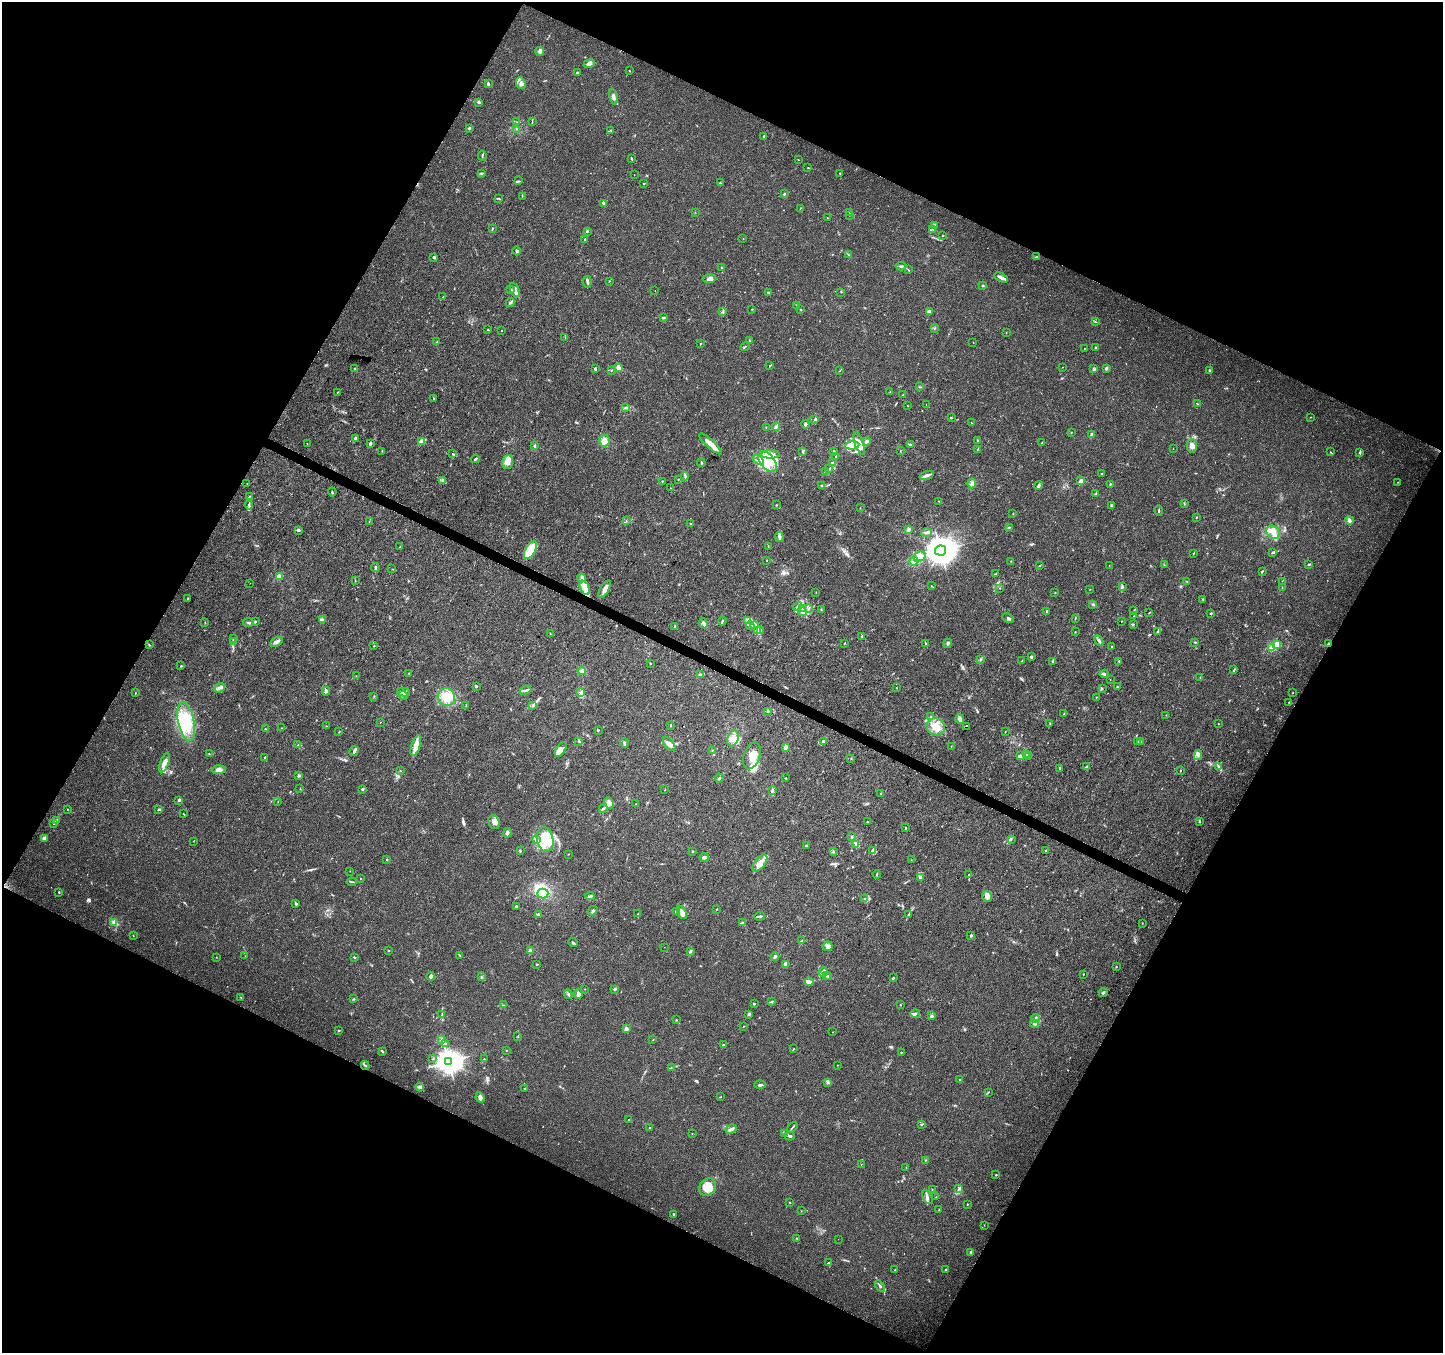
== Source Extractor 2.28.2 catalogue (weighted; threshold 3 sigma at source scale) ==
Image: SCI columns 2-5763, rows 199-5600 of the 5770 x 5865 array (HDU 1 of 3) = the unmasked area's bounding box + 8 px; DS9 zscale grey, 4 x 4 block average (1 PNG px = mean of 4 x 4 image px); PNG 1445 x 1355 px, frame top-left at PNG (2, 2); each listed source drawn as its Kron ellipse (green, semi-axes under 4 px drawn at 4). Shown black and unused: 46% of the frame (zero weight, under 3 of 4 exposures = <1% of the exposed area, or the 3 px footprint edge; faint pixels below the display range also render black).
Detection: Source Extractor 2.28.2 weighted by HDU 2 'WHT'. Background 0.0205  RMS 0.0032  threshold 0.0145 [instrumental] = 3 sigma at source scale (4.5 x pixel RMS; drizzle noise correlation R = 1.50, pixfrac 1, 0.0396/0.0396 arcsec/px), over >= 5 px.
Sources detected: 586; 2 too faint to see at this stretch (4 x 4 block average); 8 inside a brighter object's white glare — neither listed nor drawn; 14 coinciding with a brighter row at this scale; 47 inside a brighter listed object's ellipse — not listed separately; of the other 515, all 500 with FLUX_AUTO >= 0.42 (the completeness limit of this list) listed and drawn (15 fainter detections not listed), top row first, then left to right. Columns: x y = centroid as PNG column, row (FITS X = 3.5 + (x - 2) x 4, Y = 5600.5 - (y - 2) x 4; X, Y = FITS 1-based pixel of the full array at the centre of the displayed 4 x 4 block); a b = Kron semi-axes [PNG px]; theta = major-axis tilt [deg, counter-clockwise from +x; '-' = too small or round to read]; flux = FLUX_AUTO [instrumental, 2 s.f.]
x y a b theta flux
540 51 4 3 - 4.9
589 64 6 4 18 5.6
629 71 2 2 - 0.96
577 73 2 2 - 2.4
521 83 6 4 -65 7.7
488 84 2 2 - 5.6
613 97 8 3 -79 7.2
479 102 3 2 - 3.6
517 122 2 2 - 0.54
532 122 2 2 - 0.66
469 128 2 2 - 3.3
517 129 2 2 - 0.67
611 130 2 2 - 0.88
764 136 2 2 - 2.6
482 156 5 2 - 2.2
631 158 4 2 - 2.2
798 160 2 2 - 0.87
808 168 2 2 - 0.77
840 173 3 2 - 1.3
481 174 4 2 - 1.3
634 175 2 2 - 0.51
519 181 3 2 - 1.3
720 182 2 2 - 0.97
644 184 2 2 - 1.3
784 194 2 2 - 2.2
522 196 2 2 - 0.97
499 199 3 2 - 1.1
603 203 4 2 - 5.7
800 208 2 2 - 1
695 212 2 2 - 0.51
849 213 2 2 - 0.82
849 215 2 2 - 0.88
827 218 2 2 - 0.54
935 226 3 2 - 1.9
492 229 3 2 - 1.4
933 229 4 2 - 2
587 231 3 2 - 1.8
942 235 2 2 - 0.77
743 238 2 2 - 0.43
585 239 4 2 - 2.4
517 251 4 2 - 2.9
849 254 2 2 - 0.73
434 257 3 2 - 2.2
1036 257 4 2 - 2
901 266 5 2 - 3
721 268 2 2 - 0.88
908 269 3 2 - 0.88
1001 277 7 2 -27 9.2
709 279 7 4 3 7.3
609 281 3 2 - 0.63
587 282 6 2 -84 3.8
983 286 2 2 - 1.4
510 289 2 2 - 1.1
515 290 8 3 -70 6.9
655 291 2 2 - 0.81
768 292 2 2 - 3.7
841 292 2 2 - 0.69
443 297 2 2 - 1.5
510 303 5 2 - 2.6
796 306 2 2 - 1.1
752 309 2 2 - 0.86
801 310 2 2 - 1.1
929 311 4 2 - 10
723 312 2 2 - 1.1
664 318 3 3 - 1.8
1095 322 2 2 - 1
934 329 2 2 - 0.68
488 330 2 2 - 1
502 331 2 2 - 0.71
1006 332 2 2 - 0.62
565 337 3 2 - 1.1
749 341 3 2 - 1
437 342 3 2 - 0.85
973 342 2 2 - 0.48
701 343 2 2 - 1
745 346 4 2 - 1.8
1084 348 2 2 - 0.71
1095 348 3 2 - 1.4
770 366 2 2 - 1.2
618 367 2 2 - 30
1063 367 2 2 - 0.49
1106 368 4 3 - 2.8
355 369 2 2 - 0.91
595 369 3 2 - 3.1
1094 369 3 3 - 3.8
611 370 2 2 - 1.4
840 370 2 2 - 0.68
1209 371 2 2 - 1.7
920 387 2 2 - 0.66
338 392 2 2 - 1.1
890 392 2 2 - 0.46
903 394 2 2 - 0.7
434 399 3 2 - 0.82
1197 404 3 2 - 0.89
907 405 2 2 - 0.52
926 405 2 2 - 0.52
626 407 2 2 - 0.7
1311 417 2 2 - 0.61
951 418 3 2 - 1.2
815 420 2 2 - 1.3
971 423 2 2 - 0.61
805 424 4 3 - 3.5
766 427 2 2 - 0.71
776 427 4 2 - 3
1071 432 3 2 - 0.94
1092 435 3 2 - 12
355 438 2 2 - 8.2
604 441 6 5 - 12
867 441 4 3 - 4
977 441 2 2 - 1.5
422 442 4 3 - 5.1
1042 442 3 2 - 1.4
370 443 3 2 - 3.3
859 443 12 4 -72 18
307 444 2 2 - 2.2
710 444 14 3 -42 19
852 445 7 4 5 12
911 445 3 2 - 2
534 446 3 2 - 2.3
1192 446 7 5 -90 10
1173 448 2 2 - 0.51
977 450 2 2 - 0.63
382 451 2 2 - 0.62
900 451 2 2 - 0.5
802 452 2 2 - 1.2
834 452 3 2 - 2.6
1330 452 2 2 - 1.1
1360 453 3 2 - 1.9
452 454 2 2 - 0.92
770 454 9 4 1 13
836 456 3 2 - 1.9
475 459 4 2 - 2.7
758 460 6 3 -36 8.3
508 462 7 5 73 20
767 462 12 7 -52 39
701 463 4 2 - 1.7
832 463 3 2 - 1.4
829 469 3 2 - 1.6
825 472 3 2 - 2.1
1102 473 2 2 - 1
927 475 7 3 18 6.4
685 476 4 2 - 2.5
678 479 2 2 - 0.57
442 481 3 2 - 3.1
662 481 2 2 - 0.95
1081 481 2 2 - 17
1398 482 2 2 - 0.52
247 483 2 2 - 0.67
972 483 5 3 - 6.2
1110 484 3 2 - 1.5
821 485 3 2 - 1.5
1038 485 4 2 - 4.2
670 488 2 2 - 0.46
332 492 4 2 - 1.9
1096 494 2 2 - 0.71
249 496 2 2 - 1
939 501 2 2 - 0.72
1184 504 2 2 - 0.79
249 505 4 2 - 3.1
776 505 2 2 - 1.1
1111 506 3 2 - 1.6
860 508 2 2 - 0.73
1159 510 5 2 - 1.6
1013 514 2 2 - 0.76
1196 517 2 2 - 2.8
1349 520 4 3 - 6.4
369 521 2 2 - 0.58
626 521 2 2 - 0.69
691 524 3 2 - 1.1
1009 527 2 2 - 0.96
298 530 3 2 - 2.6
908 530 3 3 - 3.2
927 532 5 2 - 5.6
1273 532 7 6 - 14
779 537 5 3 - 4.6
768 546 2 2 - 0.53
400 547 2 2 - 0.99
530 550 10 5 61 51
941 551 5 5 - 3200
1193 553 3 2 - 1.3
1273 553 3 3 - 2.1
920 557 6 5 - 10
767 560 2 2 - 0.87
914 561 4 4 - 7.7
1011 561 2 2 - 0.95
1309 564 2 2 - 2.3
1040 565 3 2 - 1.3
1109 565 2 2 - 0.5
1164 565 2 2 - 0.9
375 567 4 2 - 2.6
392 569 2 2 - 0.48
1262 571 3 2 - 1.4
996 574 2 2 - 1
279 577 2 2 - 78
582 578 4 2 - 3.9
355 580 2 2 - 0.59
1187 581 2 2 - 0.74
1282 581 2 2 - 0.63
250 583 2 2 - 1.4
931 586 2 2 - 0.6
1122 587 2 2 - 3.7
585 588 8 4 -65 13
1000 588 2 2 - 0.91
1282 588 2 2 - 0.61
605 589 10 3 60 10
1090 589 2 2 - 0.58
816 592 2 2 - 0.6
1055 593 2 2 - 1.1
187 598 2 2 - 2.4
1203 599 2 2 - 1.1
1093 605 3 2 - 1.4
797 606 5 3 - 4.1
803 608 3 2 - 2.4
808 609 3 2 - 1.9
821 609 2 2 - 0.9
1134 610 2 2 - 0.8
1047 611 2 2 - 3.3
802 612 4 2 - 4.2
1149 613 2 2 - 0.93
1211 614 2 2 - 6.2
1134 616 2 2 - 1.2
1008 618 6 2 -26 3
322 619 4 2 - 2.5
1075 619 2 2 - 1.2
748 620 4 3 - 3.8
722 621 4 2 - 1.9
1121 621 2 2 - 0.96
248 622 5 2 - 3
255 622 3 2 - 1.5
205 623 2 2 - 0.59
703 623 5 3 - 4.6
1133 624 2 2 - 1.7
675 626 3 2 - 1.6
750 626 4 2 - 2.3
755 626 4 2 - 3.4
757 630 4 3 - 5.9
760 630 3 2 - 2
1075 631 2 2 - 0.6
1158 632 4 2 - 2.4
550 634 2 2 - 0.73
862 636 3 2 - 1.6
233 639 2 2 - 0.73
1099 640 6 3 -63 3.9
233 641 2 2 - 1.3
276 642 7 3 28 7.8
1195 642 2 2 - 0.99
845 643 2 2 - 1.4
948 643 4 2 - 2.7
1328 643 2 2 - 1.3
926 644 3 2 - 1.6
149 645 2 2 - 1.1
1277 645 2 2 - 82
374 646 2 2 - 1.1
1112 647 2 2 - 0.79
1272 648 2 2 - 53
1031 657 3 2 - 3.1
980 659 2 2 - 1.5
1022 661 3 2 - 1.4
1053 661 4 2 - 2.3
1119 661 2 2 - 3.2
650 663 2 2 - 0.99
181 666 2 2 - 1.6
1234 670 4 2 - 1.9
582 671 4 3 - 5.7
409 673 2 2 - 0.68
1104 674 4 2 - 2.8
700 675 4 2 - 3.1
356 676 2 2 - 0.77
1200 677 2 2 - 0.72
1110 680 2 2 - 0.5
476 686 3 2 - 2.3
1117 687 2 2 - 0.9
220 688 5 3 - 5
896 688 2 2 - 0.5
1102 689 3 2 - 1.5
525 690 6 2 21 3.7
326 691 4 2 - 4.5
404 692 7 3 -12 5
581 692 3 2 - 3.2
135 693 2 2 - 0.82
1293 693 3 2 - 0.6
403 695 5 2 - 4.4
374 696 2 2 - 0.99
446 697 9 8 - 41
1096 697 2 2 - 0.69
1289 702 2 2 - 1.5
466 705 2 2 - 0.69
533 705 3 2 - 2.3
768 711 2 2 - 2.1
1064 714 2 2 - 1.4
1166 715 2 2 - 0.69
931 717 2 2 - 1.1
960 719 5 3 - 6.2
186 722 20 8 -78 59
381 722 2 2 - 0.61
1050 724 2 2 - 1.2
1219 724 2 2 - 0.61
670 725 3 2 - 1.3
326 726 2 2 - 0.88
966 726 2 2 - 92
936 727 9 8 - 24
282 728 2 2 - 0.79
265 729 2 2 - 1.5
598 730 2 2 - 1.3
339 732 2 2 - 0.95
1005 732 2 2 - 0.84
733 738 8 5 70 16
579 741 2 2 - 0.81
823 741 3 2 - 2.1
1137 742 2 2 - 0.8
1140 742 2 2 - 0.78
624 743 4 2 - 3.5
669 744 8 4 -52 7.7
298 745 2 2 - 1.2
416 746 11 4 72 12
785 747 3 2 - 7.1
951 747 2 2 - 0.57
561 750 8 4 58 15
712 750 2 2 - 0.95
354 751 5 2 - 5.2
209 754 2 2 - 0.83
1027 754 2 2 - 0.82
1198 755 5 3 - 4.6
752 756 14 8 71 22
1020 756 3 2 - 2.8
265 757 2 2 - 1.5
1028 757 2 2 - 0.74
851 758 2 2 - 1
164 763 10 4 71 10
1218 766 3 2 - 2
1086 767 4 2 - 2.8
1060 769 2 2 - 1.3
219 770 7 4 4 7.2
400 771 2 2 - 0.65
1180 771 2 2 - 1.6
299 775 3 2 - 2
719 778 4 2 - 2.7
785 778 2 2 - 0.84
300 789 2 2 - 0.51
362 789 3 2 - 2
665 790 2 2 - 1
772 790 4 2 - 4.2
881 793 2 2 - 1.5
179 800 2 2 - 3.3
278 802 2 2 - 0.42
609 803 6 4 -67 10
636 804 2 2 - 0.81
67 809 2 2 - 0.55
159 809 3 2 - 1.9
603 809 4 2 - 2.3
183 814 3 2 - 1.1
56 820 3 2 - 3.6
1199 821 3 2 - 2
494 822 7 5 -68 11
867 822 2 2 - 0.95
54 823 2 2 - 4.6
906 828 2 2 - 1.8
507 833 5 3 - 4.7
851 837 4 2 - 1.8
44 838 3 2 - 8.1
536 839 3 2 - 2.6
1011 839 3 2 - 1
545 840 12 8 -79 32
193 841 2 2 - 0.44
856 844 3 2 - 1.6
806 846 4 2 - 2.2
1045 850 2 2 - 1
520 851 2 2 - 0.57
693 851 2 2 - 1.7
873 851 3 2 - 2
834 852 3 2 - 0.95
568 854 2 2 - 0.5
704 857 4 2 - 6.2
387 859 2 2 - 3
911 860 2 2 - 0.65
760 863 10 5 50 14
350 871 2 2 - 0.7
877 874 4 2 - 1.6
969 875 2 2 - 0.98
920 877 3 3 - 3.5
361 879 2 2 - 0.95
352 882 5 2 - 1.6
59 892 2 2 - 1.8
543 893 5 5 - 11
590 896 4 2 - 3
987 897 5 4 - 8.5
865 898 4 2 - 1.7
296 903 3 3 - 2.1
516 906 2 2 - 1.6
716 909 2 2 - 0.77
593 911 5 2 - 3.5
676 911 3 2 - 3.4
682 912 7 4 -63 12
538 914 2 2 - 1.9
638 914 4 2 - 2.5
909 914 3 2 - 1.6
760 916 5 2 - 3
114 922 3 2 - 3
743 923 4 3 - 3.4
1142 923 2 2 - 0.71
971 935 3 2 - 2.1
133 936 2 2 - 0.55
802 941 3 2 - 1.8
573 943 5 2 - 2.8
828 946 5 5 - 6.7
664 947 2 2 - 0.46
388 950 2 2 - 1.1
530 951 2 2 - 30
690 951 3 2 - 2.4
460 955 2 2 - 1.3
245 956 2 2 - 0.46
216 957 2 2 - 0.48
354 957 3 2 - 1.7
775 957 4 2 - 3
537 964 3 2 - 1.6
786 964 4 3 - 4.5
1116 967 2 2 - 0.94
823 972 5 3 - 4.6
1083 974 2 2 - 0.91
826 975 2 2 - 0.63
431 976 4 3 - 5.1
481 977 2 2 - 0.96
829 977 2 2 - 1.3
893 978 2 2 - 4.3
809 982 4 2 - 13
585 989 2 2 - 0.92
615 989 3 3 - 2.4
1103 993 4 2 - 3.1
568 994 5 2 - 2.5
578 994 5 3 - 8.3
241 997 3 2 - 1.2
354 999 2 2 - 0.85
772 1002 3 2 - 1.1
754 1004 3 2 - 1.4
503 1005 2 2 - 1.3
901 1005 2 2 - 0.81
915 1013 5 3 - 3.9
749 1014 3 2 - 2.2
442 1015 2 2 - 1
931 1016 4 3 - 2.6
1035 1018 4 2 - 4.7
676 1020 2 2 - 1.1
1035 1024 4 3 - 4
744 1026 2 2 - 0.93
626 1029 2 2 - 29
339 1030 3 2 - 1.4
833 1032 2 2 - 0.45
518 1036 2 2 - 0.68
442 1040 2 2 - 0.75
653 1040 2 2 - 0.73
445 1043 2 2 - 0.74
723 1045 2 2 - 2.2
794 1049 3 2 - 0.92
506 1050 2 2 - 0.94
382 1051 3 2 - 1.8
901 1052 2 2 - 0.68
433 1058 3 2 - 0.92
484 1059 2 2 - 1.8
448 1062 4 4 - 2200
365 1065 4 2 - 1.9
837 1065 2 2 - 0.53
671 1068 2 2 - 0.95
959 1080 2 2 - 1.2
828 1083 3 2 - 1.7
760 1085 6 3 2 3.9
420 1087 4 3 - 3.5
524 1089 2 2 - 0.93
988 1092 2 2 - 0.79
480 1097 5 3 - 8.9
721 1097 2 2 - 0.67
629 1120 2 2 - 0.88
922 1125 2 2 - 1
792 1127 6 2 48 2.5
650 1128 2 2 - 1.8
731 1129 6 2 28 6.8
692 1133 2 2 - 0.71
784 1134 2 2 - 1.4
790 1136 5 2 - 4.7
925 1160 2 2 - 0.85
861 1164 2 2 - 0.58
906 1167 2 2 - 0.66
996 1175 2 2 - 1.3
707 1187 9 7 51 32
932 1189 2 2 - 0.69
959 1189 4 2 - 2.8
927 1197 8 2 -60 4.1
936 1197 2 2 - 0.88
790 1202 2 2 - 1.1
967 1204 2 2 - 1.3
939 1210 2 2 - 0.75
801 1211 2 2 - 0.45
674 1214 2 2 - 2.5
984 1225 2 2 - 0.47
797 1238 2 2 - 0.93
838 1239 2 2 - 1.7
971 1252 2 2 - 19
828 1263 3 2 - 0.82
895 1270 2 2 - 0.98
946 1270 2 2 - 8.6
880 1286 6 2 -58 3.8
Overlapping masked pixels (flux is a lower limit): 2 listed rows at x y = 1328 643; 966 726
Diffuse or blended objects may show on this block-average render without a row.